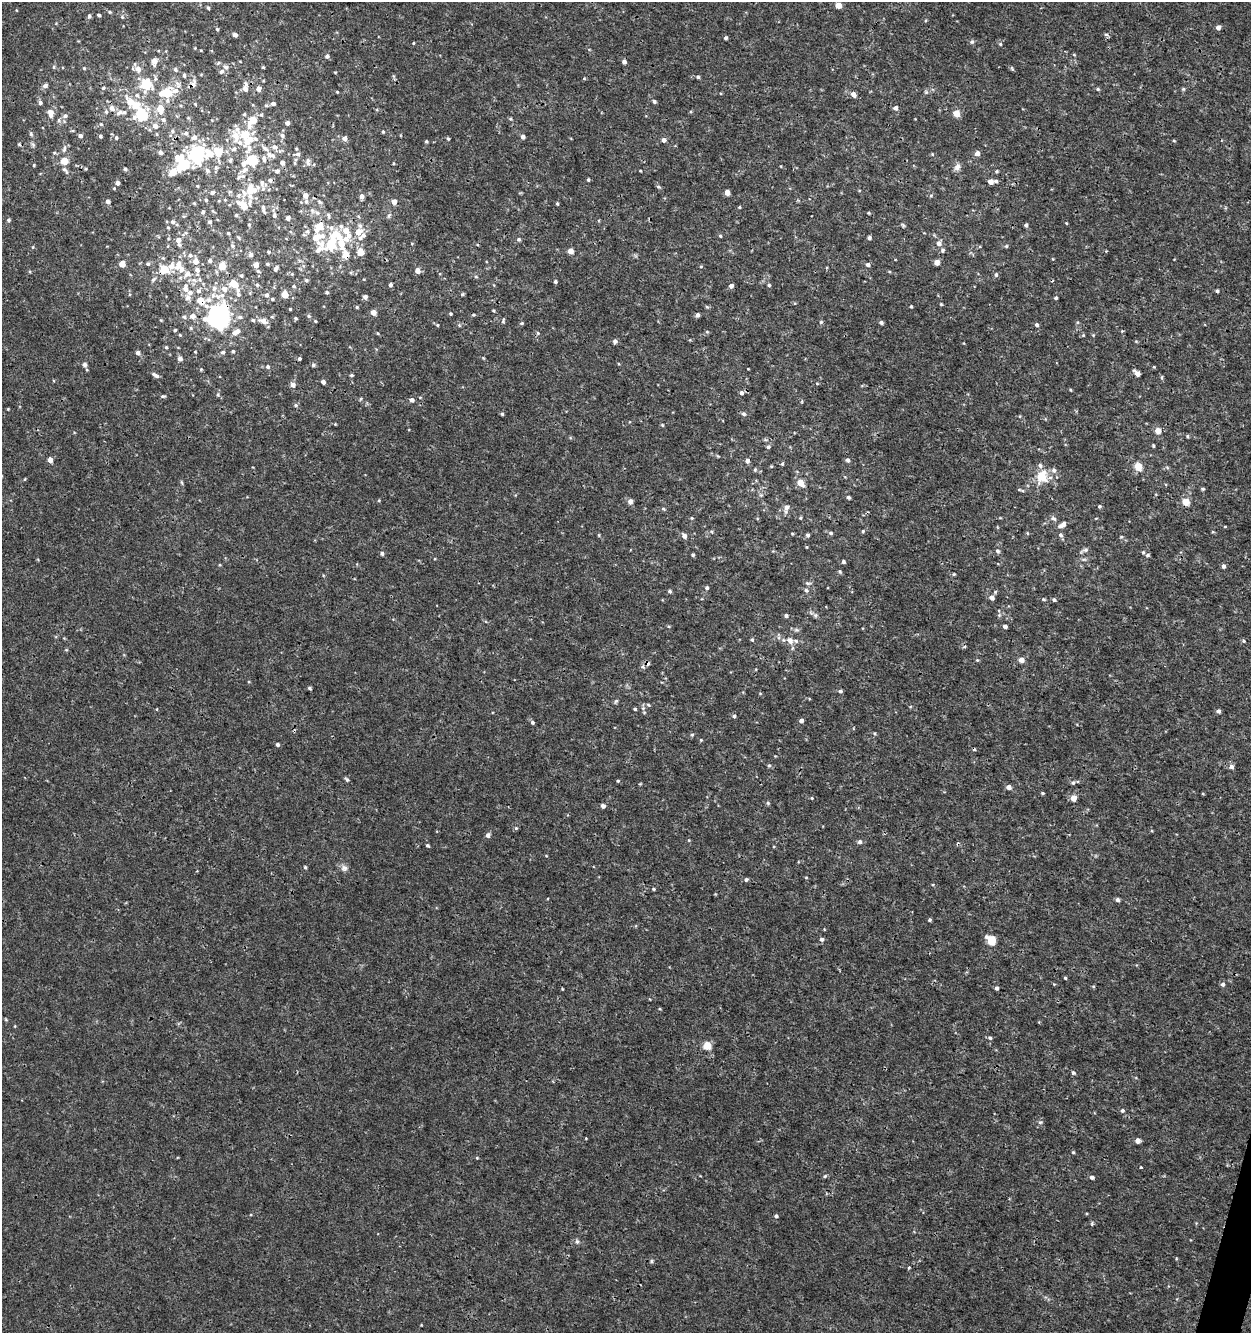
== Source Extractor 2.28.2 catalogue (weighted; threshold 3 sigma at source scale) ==
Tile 6 of 4 x 4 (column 2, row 2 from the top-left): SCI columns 1532-2780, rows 2664-3994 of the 5497 x 5335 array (HDU 1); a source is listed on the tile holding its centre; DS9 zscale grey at full resolution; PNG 1253 x 1335 px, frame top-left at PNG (2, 2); no overlay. Shown black and unused: <1% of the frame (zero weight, under 3 of 4 exposures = <1% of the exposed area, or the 3 px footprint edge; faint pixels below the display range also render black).
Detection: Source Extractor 2.28.2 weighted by HDU 2 'WHT'; one run over the whole footprint, this tile lists its part. Background 5.26e-04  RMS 8.6e-04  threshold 0.00386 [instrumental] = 3 sigma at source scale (4.5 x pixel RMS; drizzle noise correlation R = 1.50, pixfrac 1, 0.0396/0.0396 arcsec/px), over >= 5 px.
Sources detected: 473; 4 cosmic-ray / hot-pixel residue — not listed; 43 inside a brighter listed object's ellipse — not listed separately; the other 426 listed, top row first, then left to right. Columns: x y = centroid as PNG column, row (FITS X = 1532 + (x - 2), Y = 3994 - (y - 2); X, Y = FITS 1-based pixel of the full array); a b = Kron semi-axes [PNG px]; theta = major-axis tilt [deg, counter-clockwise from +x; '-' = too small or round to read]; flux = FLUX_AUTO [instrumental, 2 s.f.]
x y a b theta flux
838 5 5 4 - 1.1
208 8 5 4 - 0.14
110 12 5 4 - 0.1
99 15 4 3 - 0.16
89 16 6 5 - 0.16
122 17 5 4 - 0.12
1218 27 5 4 - 0.36
217 29 4 4 - 0.11
1106 34 6 4 -2 0.14
235 35 5 4 - 0.24
726 38 4 3 - 0.16
972 42 6 6 - 0.18
414 43 4 3 - 0.07
1000 44 5 4 - 0.1
195 48 3 3 - 0.063
201 50 4 3 - 0.063
1074 55 5 3 - 0.08
327 56 5 5 - 0.22
154 61 6 5 - 0.69
624 62 5 4 - 0.29
54 67 6 4 89 0.11
226 67 7 5 -31 0.24
263 67 3 3 - 0.1
84 68 4 4 - 0.1
1012 68 6 4 -59 0.11
138 69 8 7 - 0.53
175 70 6 5 - 0.19
221 71 6 5 - 0.2
335 72 5 3 - 0.063
184 76 5 4 - 0.14
698 77 4 4 - 0.15
584 78 4 4 - 0.084
146 84 8 7 - 3.3
193 84 11 7 70 0.41
45 86 6 6 - 0.27
103 88 5 4 - 0.12
245 89 6 5 - 0.38
259 89 6 5 - 0.38
1098 89 5 4 - 0.12
1183 89 5 5 - 0.11
166 92 14 10 18 2.3
337 92 4 3 - 0.079
926 92 6 4 -45 0.12
853 94 7 5 -53 0.4
654 101 4 4 - 0.17
130 102 16 10 -48 1.2
40 103 5 5 - 0.24
273 103 5 5 - 0.26
195 104 4 3 - 0.08
266 105 5 5 - 0.14
112 108 9 7 -69 0.4
895 108 5 5 - 0.31
160 109 6 5 - 1.5
50 112 9 6 -16 0.4
120 112 10 6 31 0.36
956 113 5 5 - 1.3
141 114 12 12 - 3.4
244 114 4 4 - 0.12
261 115 6 5 - 0.14
65 116 6 5 - 0.26
510 119 5 4 - 0.11
59 120 7 5 -88 0.19
163 120 7 6 - 0.24
253 120 8 7 - 1.2
287 123 4 4 - 0.33
101 124 5 4 - 0.11
155 126 6 6 - 0.47
172 131 5 4 - 0.14
383 132 4 3 - 0.092
186 133 6 6 - 0.23
31 134 5 5 - 0.14
245 135 8 7 - 1.7
80 136 5 4 - 0.23
100 136 4 4 - 0.16
236 136 17 10 -75 1.1
282 136 7 6 - 0.25
194 137 7 6 - 0.33
523 137 4 4 - 0.35
116 138 5 4 - 0.14
345 138 5 5 - 0.42
448 139 4 3 - 0.12
663 140 5 5 - 0.32
426 141 4 3 - 0.1
1174 141 5 3 - 0.068
247 142 7 6 - 0.66
19 144 5 4 - 0.12
33 144 7 5 -69 0.17
274 147 8 7 - 0.38
265 148 12 5 -40 0.33
64 149 12 5 76 0.28
249 149 57 10 57 1.7
218 151 13 12 - 1.4
160 152 4 4 - 0.28
54 153 6 4 -5 0.12
977 153 5 5 - 0.41
197 154 12 10 83 7.5
269 154 8 7 - 0.38
297 154 8 6 0 0.29
932 154 5 3 - 0.068
230 160 6 5 - 0.15
252 160 7 6 - 3.8
64 161 5 5 - 1.4
282 162 5 5 - 0.33
308 162 12 5 -87 0.28
183 163 18 15 -66 3.4
295 163 5 3 - 0.09
34 165 3 3 - 0.095
957 167 10 8 62 0.39
216 168 7 5 69 0.18
125 169 5 4 - 0.14
65 170 13 5 -51 0.29
207 170 7 6 - 0.21
244 170 11 7 31 0.4
277 171 6 5 - 0.23
640 171 3 2 - 0.074
997 171 5 4 - 0.11
270 180 6 5 - 0.24
588 180 4 3 - 0.12
996 181 4 4 - 0.17
990 182 5 4 - 0.54
117 183 5 4 - 0.26
658 187 6 4 -21 0.14
114 188 4 4 - 0.083
251 190 17 13 23 1.9
212 192 4 4 - 0.16
727 193 4 4 - 0.83
305 195 5 5 - 0.61
362 196 5 4 - 0.36
931 196 6 4 2 0.11
206 200 3 3 - 0.1
225 200 4 3 - 0.066
108 201 5 5 - 0.27
306 201 7 5 -82 0.17
319 202 8 5 -41 0.18
394 202 5 4 - 0.55
194 203 4 4 - 0.072
557 203 4 3 - 0.11
243 205 14 8 -42 1.1
739 207 4 3 - 0.087
263 209 12 4 -76 0.24
203 212 4 4 - 0.15
317 213 7 6 - 0.25
868 213 4 3 - 0.085
236 215 4 4 - 0.11
274 215 5 4 - 0.18
328 216 9 4 -79 0.16
388 216 7 4 89 0.15
288 218 4 4 - 0.28
8 220 5 4 - 0.16
173 222 6 5 - 0.17
209 222 4 4 - 0.15
1066 223 4 3 - 0.068
249 225 4 3 - 0.08
903 225 6 4 -45 0.11
1026 225 4 3 - 0.2
341 226 7 6 - 0.26
168 228 4 3 - 0.075
331 228 7 7 - 0.34
358 232 8 7 - 0.94
228 233 3 3 - 0.093
720 236 4 4 - 0.096
318 238 22 15 -15 2.4
869 238 4 4 - 0.17
519 239 5 5 - 0.16
178 240 6 6 - 0.46
939 243 7 6 - 0.35
341 244 15 9 59 1.5
232 246 5 5 - 0.15
1006 246 5 4 - 0.11
33 247 5 3 - 0.079
943 250 6 5 - 0.18
570 251 4 4 - 0.77
268 252 3 3 - 0.088
360 252 9 8 - 0.83
251 254 5 5 - 0.26
190 255 7 7 - 0.27
346 255 12 9 -77 0.85
195 261 7 6 - 0.6
210 261 5 4 - 0.2
937 262 4 4 - 0.67
122 264 5 5 - 0.81
148 264 5 5 - 0.16
267 264 5 4 - 0.11
868 264 5 4 - 0.29
178 265 15 8 60 0.81
256 265 5 5 - 0.6
222 266 5 5 - 2.3
701 266 5 3 - 0.07
164 269 10 8 -18 1.5
276 269 5 4 - 0.24
417 271 5 5 - 0.53
187 274 12 8 38 0.62
292 274 4 4 - 0.088
996 275 6 5 - 0.18
241 276 5 4 - 0.12
476 277 5 3 - 0.096
153 279 8 5 45 0.19
200 279 7 5 -72 0.22
306 280 5 4 - 0.13
555 281 4 4 - 0.14
234 284 10 5 -53 1.7
257 285 5 4 - 0.11
390 285 4 4 - 0.2
769 285 5 4 - 0.12
293 286 5 4 - 0.11
731 286 5 4 - 0.3
185 288 11 7 85 0.59
214 288 8 7 - 0.38
224 289 7 7 - 0.52
199 291 7 6 - 0.29
1217 291 4 4 - 0.14
327 292 5 4 - 0.13
238 294 6 5 - 0.17
285 294 5 4 - 1.7
462 294 5 4 - 0.1
266 295 5 5 - 0.21
365 297 5 4 - 0.3
1056 298 4 3 - 0.17
272 299 4 3 - 0.093
200 300 9 7 -40 0.98
941 304 4 3 - 0.088
911 306 4 3 - 0.099
357 307 4 4 - 0.11
707 307 5 4 - 0.11
290 309 3 3 - 0.075
493 311 4 3 - 0.095
373 312 5 4 - 0.71
450 314 4 4 - 0.11
698 315 5 4 - 0.21
193 316 7 6 - 0.45
309 316 6 4 -28 0.15
184 317 6 6 - 0.22
219 317 14 12 62 28
240 317 6 5 - 0.17
295 318 4 4 - 0.12
161 320 4 4 - 0.079
253 320 4 4 - 0.1
263 321 9 6 -24 0.47
315 321 4 4 - 0.093
503 321 6 4 79 0.13
821 322 5 4 - 0.11
521 323 5 4 - 0.12
881 323 4 4 - 0.16
437 325 4 3 - 0.1
459 325 5 4 - 0.11
1037 325 5 4 - 0.16
175 330 4 4 - 0.12
1122 331 4 3 - 0.079
236 332 9 5 36 0.58
707 332 5 5 - 0.11
377 333 4 3 - 0.085
538 333 5 4 - 0.11
180 335 4 4 - 0.092
1083 335 4 3 - 0.08
1093 335 4 4 - 0.078
615 341 5 5 - 0.22
1136 341 5 4 - 0.085
166 347 4 4 - 0.12
233 351 4 3 - 0.12
195 352 3 2 - 0.066
223 352 6 5 - 0.15
138 353 5 4 - 0.34
180 359 5 5 - 0.36
299 359 4 4 - 0.14
84 364 5 5 - 0.28
313 365 5 5 - 0.15
268 367 5 5 - 0.17
1154 367 4 3 - 0.077
201 369 4 4 - 0.08
1137 373 7 4 -46 0.39
155 375 10 4 -30 0.3
351 375 4 3 - 0.12
1162 377 7 3 -83 0.11
323 382 4 4 - 0.32
817 383 4 3 - 0.087
293 385 6 6 - 0.34
1070 390 4 3 - 0.07
741 393 5 5 - 0.28
218 395 6 5 - 0.14
163 396 6 4 1 0.13
420 397 5 3 - 0.068
361 399 5 3 - 0.1
412 400 5 5 - 0.26
296 405 6 5 - 0.15
8 409 3 2 - 0.07
502 414 4 4 - 0.12
743 414 6 5 - 0.19
335 424 4 3 - 0.076
662 425 4 3 - 0.1
1158 431 5 5 - 0.88
1187 436 4 4 - 0.11
1153 446 4 3 - 0.1
768 447 5 4 - 0.18
50 460 5 4 - 0.61
848 460 5 4 - 0.22
747 461 5 5 - 0.31
782 464 4 4 - 0.1
1040 465 7 6 - 0.23
771 466 4 3 - 0.071
1138 467 8 7 - 0.96
1167 467 6 4 -20 0.11
755 470 5 4 - 0.11
1054 470 7 6 - 0.28
1041 477 8 7 - 2.8
25 479 5 3 - 0.068
182 483 7 3 -71 0.11
800 483 7 5 -49 1
1203 489 5 4 - 0.11
1023 491 6 3 -19 0.11
848 497 4 4 - 0.15
379 500 4 4 - 0.083
630 501 7 6 - 0.27
1186 502 9 8 - 0.71
1099 506 4 4 - 0.15
786 508 11 6 74 0.38
663 509 6 4 -32 0.11
692 518 5 4 - 0.095
800 518 4 4 - 0.086
1054 519 8 5 -28 0.2
1062 525 11 5 33 0.39
1225 526 4 3 - 0.066
863 531 5 4 - 0.11
1213 532 5 3 - 0.081
831 533 5 4 - 0.15
1027 533 5 3 - 0.066
792 534 5 3 - 0.08
599 535 5 3 - 0.082
807 535 5 4 - 0.17
1061 535 6 5 - 0.2
684 536 6 5 - 0.39
1121 537 4 4 - 0.089
807 547 5 3 - 0.077
1085 550 11 4 18 0.22
998 551 6 5 - 0.19
1143 552 5 4 - 0.11
382 553 5 5 - 0.2
693 555 4 3 - 0.15
1148 555 5 4 - 0.15
843 562 4 4 - 0.18
1223 566 5 4 - 0.23
840 571 5 4 - 0.12
954 574 4 4 - 0.086
808 583 9 4 -14 0.17
707 588 5 4 - 0.16
806 590 6 5 - 0.17
670 591 5 4 - 0.15
992 597 6 5 - 0.4
1043 599 5 4 - 0.11
1054 600 4 4 - 0.15
815 615 7 6 - 0.21
786 616 5 4 - 0.19
669 626 5 3 - 0.085
1005 626 4 3 - 0.27
796 630 8 5 -19 0.2
752 640 5 4 - 0.12
790 640 11 8 -59 0.59
1244 641 5 5 - 0.12
964 647 5 3 - 0.097
66 650 5 3 - 0.083
977 660 5 4 - 0.088
1021 660 5 5 - 0.59
643 667 7 6 - 0.19
309 688 4 3 - 0.13
840 691 4 4 - 0.18
616 701 8 4 54 0.13
648 705 5 4 - 0.11
643 708 5 5 - 0.15
157 709 5 3 - 0.065
635 709 4 3 - 0.11
1218 711 4 4 - 0.26
734 716 4 4 - 0.2
801 721 4 4 - 0.33
532 722 5 4 - 0.16
874 733 5 4 - 0.097
692 735 5 4 - 0.11
701 740 4 4 - 0.084
277 745 4 4 - 0.18
769 765 5 4 - 0.13
1231 767 6 6 - 0.27
347 779 6 4 -49 0.15
618 781 4 4 - 0.086
1073 783 5 5 - 0.17
1008 787 5 4 - 0.5
1042 793 4 3 - 0.1
812 798 4 3 - 0.069
1073 798 5 4 - 1
768 803 6 4 -25 0.13
603 806 5 5 - 0.24
516 828 5 4 - 0.12
488 835 5 5 - 0.3
689 840 4 3 - 0.067
860 842 5 5 - 0.23
428 845 5 4 - 0.11
546 856 4 2 - 0.057
305 867 4 4 - 0.11
344 868 9 8 - 0.35
806 877 5 3 - 0.072
746 880 6 4 56 0.13
653 889 4 4 - 0.096
1117 900 4 4 - 0.24
930 920 4 3 - 0.14
822 939 5 5 - 0.19
992 941 8 7 - 1.3
1065 978 4 3 - 0.098
1222 984 5 5 - 0.21
1093 986 5 3 - 0.078
997 988 4 3 - 0.2
562 989 4 3 - 0.064
15 1026 5 3 - 0.062
990 1038 5 4 - 0.17
707 1046 5 5 - 2.7
1073 1073 5 5 - 0.16
1122 1110 5 5 - 0.18
1040 1122 5 5 - 0.17
586 1138 3 3 - 0.056
1138 1141 5 4 - 0.43
1073 1152 4 4 - 0.093
477 1158 4 3 - 0.072
1141 1167 3 3 - 0.073
825 1176 5 4 - 0.11
1092 1177 4 4 - 0.21
776 1216 4 4 - 0.18
1092 1224 5 4 - 0.1
577 1241 7 5 -89 0.18
651 1261 5 5 - 0.12
909 1268 3 3 - 0.082
Overlapping masked pixels (flux is a lower limit): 6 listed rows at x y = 193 84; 183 163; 346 255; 164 269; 200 300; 219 317